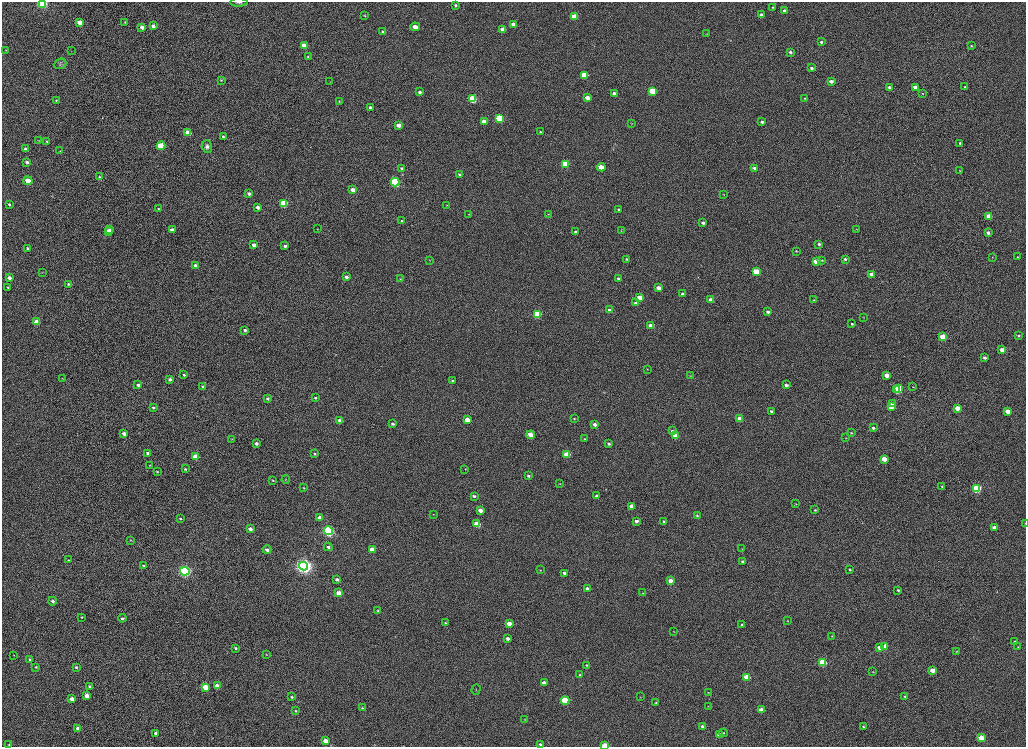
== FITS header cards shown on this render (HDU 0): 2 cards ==
NAXIS1  =                 2048
NAXIS2  =                 1489

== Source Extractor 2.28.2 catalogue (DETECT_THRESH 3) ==
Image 2048 x 1489 px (HDU 0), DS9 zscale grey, zoomed out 1/2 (1 PNG px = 2 x 2 image px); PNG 1028 x 749 px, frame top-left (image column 1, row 1489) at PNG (2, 2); each listed source drawn as its Kron ellipse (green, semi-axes under 4 px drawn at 4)
Background 1020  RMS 3.7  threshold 11.1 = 3 sigma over >= 5 px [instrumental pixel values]
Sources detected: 277; all 277 listed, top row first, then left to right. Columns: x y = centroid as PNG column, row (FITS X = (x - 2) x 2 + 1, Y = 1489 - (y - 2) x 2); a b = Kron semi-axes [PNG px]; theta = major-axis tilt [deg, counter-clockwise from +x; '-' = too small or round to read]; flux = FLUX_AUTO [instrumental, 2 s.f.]
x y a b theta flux
239 2 9 2 -1 1100
42 3 4 3 - 80000
456 5 3 3 - 1900
772 7 3 2 - 640
784 11 3 3 - 1900
761 15 3 3 - 2900
365 16 4 3 - 650
574 17 4 3 - 20000
80 22 4 3 - 8800
125 22 3 2 - 440
513 24 3 3 - 5900
153 26 3 3 - 3000
142 27 3 3 - 5400
415 27 5 3 - 6800
503 29 4 3 - 10000
383 32 4 3 - 1700
707 34 3 2 - 300
821 42 3 3 - 1300
304 45 4 3 - 11000
971 46 3 3 - 660
6 50 3 2 - 280
71 51 2 1 - 190
790 52 3 3 - 1800
308 57 3 3 - 590
60 64 6 5 - 1700
812 68 4 3 - 1900
584 75 4 3 - 25000
221 80 3 3 - 540
831 81 3 3 - 3400
330 82 2 2 - 260
915 87 3 3 - 4800
965 87 3 3 - 930
890 88 3 3 - 3100
653 91 4 3 - 27000
420 92 3 3 - 1900
614 93 3 3 - 3400
923 93 4 3 - 590
587 98 3 3 - 6100
804 98 3 3 - 610
472 99 4 3 - 42000
56 100 3 3 - 700
339 101 2 2 - 440
370 107 3 3 - 1900
499 118 4 3 - 35000
484 121 3 3 - 6700
762 122 3 3 - 1800
631 123 3 2 - 310
398 125 3 3 - 5300
540 132 3 3 - 910
188 133 4 3 - 18000
223 137 3 3 - 1100
38 140 4 2 - 410
47 141 4 3 - 740
960 143 3 3 - 1400
161 146 4 3 - 38000
207 146 6 5 - 2700
26 149 3 3 - 3400
60 151 3 3 - 600
27 162 4 3 - 1900
565 164 4 3 - 30000
601 167 4 3 - 11000
401 168 3 3 - 1200
754 168 3 3 - 2200
960 171 3 2 - 460
460 175 4 3 - 1200
99 177 3 3 - 1100
28 181 4 3 - 14000
395 182 4 4 - 79000
353 190 3 3 - 7100
249 194 4 3 - 2400
723 194 4 2 - 350
9 204 4 3 - 1700
284 204 4 3 - 33000
447 205 3 2 - 420
258 207 3 3 - 3400
158 209 3 3 - 630
618 209 3 3 - 910
469 214 3 2 - 430
548 214 3 2 - 320
989 216 3 3 - 8300
401 220 3 3 - 620
703 223 3 3 - 1700
317 229 3 2 - 350
857 229 3 2 - 340
110 230 3 3 - 2300
172 230 3 3 - 5300
108 231 3 3 - 2700
621 231 3 2 - 420
576 232 3 3 - 1600
988 233 3 3 - 2600
819 244 3 3 - 1800
254 245 3 3 - 3600
285 246 3 2 - 2000
27 249 3 3 - 1300
796 251 2 2 - 660
992 257 3 2 - 350
1017 257 3 3 - 550
626 259 3 3 - 820
845 259 3 3 - 1700
430 260 3 2 - 300
822 260 4 3 - 630
816 261 4 3 - 10000
195 265 3 3 - 3300
42 272 3 2 - 290
756 272 4 3 - 26000
872 274 3 3 - 5900
347 277 3 3 - 2000
9 278 3 3 - 3800
618 278 4 3 - 1200
400 279 4 3 - 580
68 284 4 3 - 1200
8 287 3 3 - 680
658 288 4 3 - 6300
683 294 3 3 - 2700
640 298 4 3 - 11000
711 300 3 3 - 5400
814 300 3 2 - 480
636 303 4 3 - 3000
609 310 3 3 - 2900
768 312 3 3 - 1900
537 314 4 3 - 38000
863 317 2 2 - 340
37 322 4 3 - 13000
852 324 3 2 - 1000
651 326 4 3 - 6200
245 330 3 3 - 1300
1019 335 3 3 - 1200
943 337 4 3 - 23000
1002 350 3 3 - 5400
985 358 3 3 - 1900
647 369 2 2 - 290
184 375 3 2 - 1300
886 375 3 3 - 6600
690 376 3 2 - 240
63 379 3 2 - 300
170 379 3 3 - 2000
452 380 3 3 - 920
138 385 3 3 - 1600
786 385 4 3 - 2400
203 387 3 3 - 990
913 387 3 2 - 400
898 388 4 3 - 31000
896 390 4 3 - 29000
267 398 3 3 - 1400
315 398 3 2 - 760
892 403 4 3 - 1700
891 407 4 3 - 11000
153 408 4 3 - 1300
957 408 3 3 - 8500
771 411 3 3 - 1300
1008 411 3 3 - 7900
574 419 3 3 - 650
740 419 3 3 - 6500
340 420 4 3 - 2700
467 420 4 3 - 9600
393 424 4 3 - 1500
595 424 3 3 - 3000
873 428 4 3 - 1400
672 431 4 4 - 1700
124 433 3 3 - 2800
851 433 4 3 - 600
531 435 4 3 - 13000
675 436 4 3 - 13000
846 438 3 2 - 310
232 439 3 2 - 340
584 439 3 3 - 550
256 443 3 3 - 2200
609 444 3 3 - 1500
148 453 3 3 - 2400
315 454 3 3 - 840
567 454 4 3 - 22000
196 457 4 3 - 18000
884 459 3 3 - 9300
150 465 2 2 - 350
185 469 3 3 - 880
465 469 3 2 - 340
157 471 3 3 - 730
529 476 3 3 - 1500
286 479 4 2 - 410
273 480 4 3 - 690
560 483 3 3 - 430
942 486 3 3 - 690
304 488 3 2 - 530
977 488 4 4 - 62000
474 496 3 3 - 1400
596 496 3 3 - 1600
796 504 3 3 - 480
631 506 3 3 - 4200
480 510 3 3 - 5200
815 510 3 3 - 770
433 514 3 2 - 340
697 515 3 3 - 920
180 518 3 2 - 790
320 518 3 3 - 5700
636 521 4 3 - 2700
663 521 3 2 - 770
1025 523 3 1 - 300
477 524 4 3 - 18000
994 527 3 3 - 4100
250 529 3 3 - 3300
328 531 4 4 - 150000
131 540 3 2 - 360
328 547 4 3 - 1800
372 549 3 3 - 9400
742 549 3 3 - 420
267 550 4 3 - 2700
68 560 3 3 - 470
743 562 3 3 - 2500
143 565 3 3 - 1100
303 566 5 4 - 420000
540 570 3 2 - 430
850 570 4 3 - 800
185 571 5 4 - 180000
565 573 3 3 - 2900
337 579 4 3 - 2300
670 580 3 3 - 5400
587 588 4 3 - 3600
898 590 3 3 - 1100
339 593 4 3 - 9600
643 593 3 2 - 390
53 601 4 4 - 1900
378 611 3 3 - 810
82 617 3 3 - 600
122 618 4 3 - 1600
787 621 3 3 - 520
446 623 3 3 - 780
509 624 3 3 - 7900
742 624 3 3 - 930
674 632 3 2 - 330
832 636 3 2 - 390
508 638 3 3 - 2500
1015 642 3 3 - 940
884 646 4 3 - 13000
1018 647 3 3 - 570
235 648 3 3 - 1400
879 648 4 3 - 5600
956 651 2 2 - 360
267 654 4 3 - 470
14 655 3 2 - 290
29 660 4 4 - 1200
822 662 4 3 - 32000
586 665 4 3 - 690
36 667 4 3 - 920
76 667 4 3 - 1100
932 670 3 3 - 8100
873 672 3 2 - 410
580 675 3 3 - 1400
747 677 4 3 - 14000
544 683 4 3 - 6100
217 686 3 3 - 9500
90 687 3 3 - 3400
205 687 4 3 - 12000
476 690 5 2 - 380
708 692 3 2 - 440
87 695 3 3 - 7700
905 696 3 3 - 1200
292 697 4 3 - 920
640 697 3 2 - 330
72 699 3 3 - 5100
565 700 4 3 - 46000
656 702 4 3 - 680
708 706 4 2 - 370
362 708 3 3 - 970
761 710 4 3 - 7600
296 711 3 3 - 750
524 719 2 2 - 350
702 726 4 3 - 1700
863 727 3 2 - 700
78 728 4 3 - 4200
155 733 3 3 - 1600
723 733 4 3 - 940
719 735 4 3 - 5700
981 738 4 3 - 17000
325 741 3 3 - 7800
9 744 3 3 - 560
540 744 3 3 - 1100
605 745 4 2 - 15000
At the frame edge (FLAGS 8, measured only in part): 4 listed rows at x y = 239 2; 42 3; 1025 523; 605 745